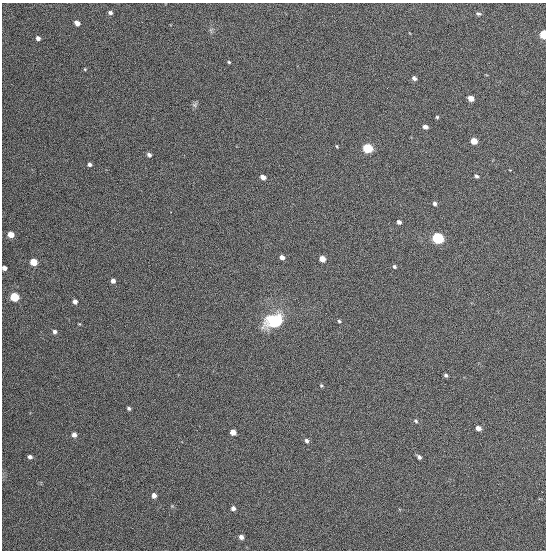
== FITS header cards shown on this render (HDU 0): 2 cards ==
NAXIS1  =                  544
NAXIS2  =                  548

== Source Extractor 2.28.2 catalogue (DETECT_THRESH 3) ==
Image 544 x 548 px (HDU 0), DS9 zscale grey, 1 PNG px = 1 image px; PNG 548 x 552 px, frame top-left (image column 1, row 548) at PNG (2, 3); no overlay
Background 1350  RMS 63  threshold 188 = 3 sigma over >= 5 px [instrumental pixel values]
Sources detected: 47; all 47 listed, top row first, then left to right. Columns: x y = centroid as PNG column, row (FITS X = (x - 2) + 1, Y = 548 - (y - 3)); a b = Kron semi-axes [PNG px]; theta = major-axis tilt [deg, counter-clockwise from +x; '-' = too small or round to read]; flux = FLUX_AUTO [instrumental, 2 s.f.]
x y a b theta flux
110 13 4 4 - 10000
478 14 7 4 -17 7700
77 23 5 4 - 30000
544 34 5 4 - 200000
38 38 4 4 - 15000
229 62 4 3 - 5100
85 69 4 4 - 3900
414 78 5 4 - 13000
471 98 5 4 - 34000
194 105 8 6 36 9000
437 117 4 4 - 4900
425 127 5 4 - 15000
474 141 5 5 - 53000
337 146 5 3 - 4300
367 148 6 5 - 320000
149 155 5 4 - 14000
90 164 4 4 - 13000
476 176 5 4 - 8600
263 177 5 4 - 25000
435 204 5 4 - 11000
399 222 5 4 - 12000
11 235 5 4 - 58000
437 238 6 5 - 530000
282 257 5 4 - 22000
322 259 5 4 - 52000
34 262 5 5 - 110000
394 266 5 4 - 7200
4 268 4 4 - 19000
113 281 5 4 - 20000
15 297 5 5 - 230000
75 302 4 4 - 19000
273 321 20 14 21 190000
339 321 4 3 - 6100
55 332 5 5 - 13000
446 375 4 3 - 7200
321 386 4 3 - 5100
129 408 4 4 - 8100
416 421 6 5 - 7400
478 428 5 5 - 19000
233 432 5 4 - 36000
74 435 5 5 - 19000
307 441 5 5 - 10000
30 457 4 4 - 12000
419 457 6 4 -46 10000
154 495 5 5 - 18000
233 508 5 5 - 13000
241 537 5 5 - 16000
At the frame edge (FLAGS 8, measured only in part): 2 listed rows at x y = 544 34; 4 268